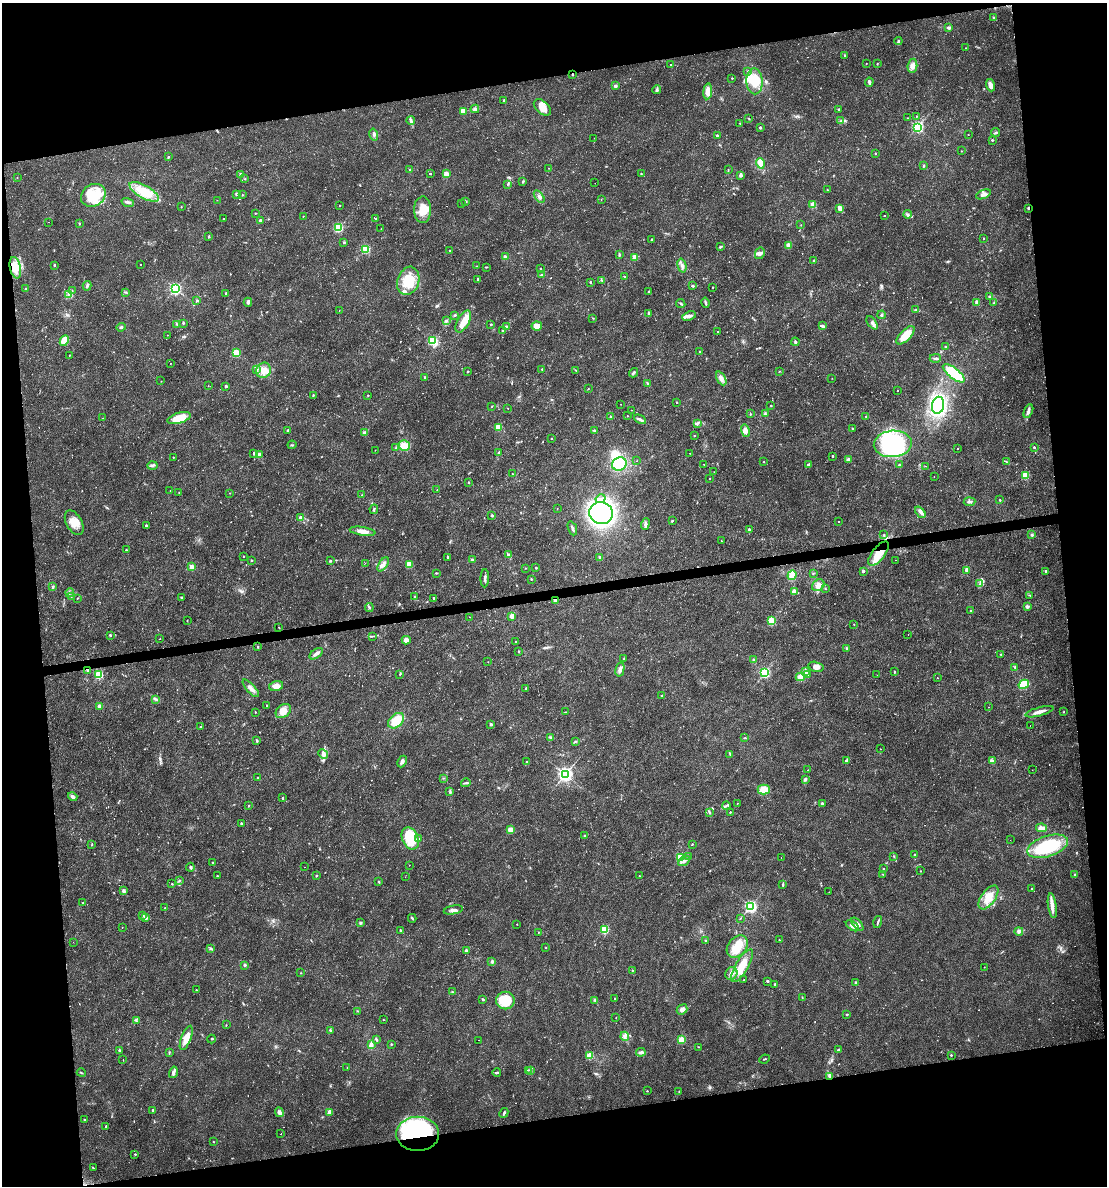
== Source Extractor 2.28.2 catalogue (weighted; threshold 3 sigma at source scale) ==
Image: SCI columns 62-4479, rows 1-4734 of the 4496 x 4734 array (HDU 1 of 3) = the unmasked area's bounding box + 8 px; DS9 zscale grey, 4 x 4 block average (1 PNG px = mean of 4 x 4 image px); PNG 1109 x 1188 px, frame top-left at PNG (2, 3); each listed source drawn as its Kron ellipse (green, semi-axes under 4 px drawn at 4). Shown black and unused: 20% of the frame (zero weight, under 2 of 3 exposures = <1% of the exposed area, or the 3 px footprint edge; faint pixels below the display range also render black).
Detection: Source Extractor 2.28.2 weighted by HDU 2 'WHT'. Background 0.0169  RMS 0.0028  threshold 0.0124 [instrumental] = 3 sigma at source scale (4.5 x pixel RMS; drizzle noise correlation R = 1.50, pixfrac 1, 0.0396/0.0396 arcsec/px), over >= 5 px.
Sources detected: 739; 2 too faint to see at this stretch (4 x 4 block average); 5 inside a brighter object's white glare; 9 cosmic-ray / hot-pixel residue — neither listed nor drawn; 4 coinciding with a brighter row at this scale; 20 inside a brighter listed object's ellipse — not listed separately; of the other 699, all 500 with FLUX_AUTO >= 0.593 (the completeness limit of this list) listed and drawn (199 fainter detections not listed), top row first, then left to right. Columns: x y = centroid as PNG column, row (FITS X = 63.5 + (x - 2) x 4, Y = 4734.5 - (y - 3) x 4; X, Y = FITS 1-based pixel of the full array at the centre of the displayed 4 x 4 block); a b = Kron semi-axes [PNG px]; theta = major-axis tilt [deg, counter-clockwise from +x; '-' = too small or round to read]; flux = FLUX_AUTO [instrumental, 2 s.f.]
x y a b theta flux
994 18 2 2 - 8.7
949 28 4 3 - 4
898 41 4 2 - 2.5
965 48 2 2 - 0.7
845 55 2 2 - 3.7
866 63 2 2 - 0.71
877 63 2 2 - 0.99
671 65 2 2 - 1.9
912 66 7 5 84 8
748 71 2 2 - 2.2
572 74 2 2 - 1.6
732 78 2 2 - 1.8
755 81 13 8 -88 34
869 82 4 2 - 3.6
991 85 6 3 -73 9.7
615 86 2 2 - 14
657 89 4 2 - 3.3
708 91 8 4 83 13
504 100 2 2 - 4.3
542 107 10 6 -43 20
475 109 4 3 - 3.6
839 109 2 2 - 2.8
463 111 2 2 - 40
916 116 2 2 - 0.98
749 118 2 2 - 0.83
907 118 2 2 - 1.2
841 120 3 2 - 1.8
411 121 4 2 - 3.2
740 123 2 2 - 0.91
760 127 2 2 - 7
917 127 2 2 - 300
995 132 4 2 - 2
374 134 6 2 -76 3.2
968 135 2 2 - 0.86
717 136 4 3 - 3.3
594 138 2 2 - 1.8
992 140 2 2 - 3.3
961 151 2 2 - 1.2
875 153 2 2 - 2.6
168 157 2 2 - 5.1
760 163 5 3 - 20
923 166 2 2 - 5.5
549 168 2 2 - 0.73
410 170 2 2 - 10
728 170 2 2 - 0.78
430 173 2 2 - 3.2
641 173 2 2 - 1.8
446 174 2 2 - 30
241 175 2 2 - 20
741 175 3 3 - 4.6
17 178 2 2 - 0.85
245 179 2 2 - 0.8
523 181 3 2 - 1.7
595 183 2 2 - 0.98
508 184 2 2 - 1.5
827 190 2 2 - 0.94
144 192 16 6 -29 53
236 194 3 2 - 2
983 194 8 3 22 7.5
93 195 13 11 35 41
242 195 2 2 - 1.2
539 196 7 3 -56 3.9
601 199 2 2 - 0.79
217 200 2 2 - 0.71
466 201 2 2 - 2
128 202 6 3 -16 3.9
461 203 2 2 - 1.2
340 205 2 2 - 1.9
813 205 2 2 - 60
181 207 2 2 - 0.68
840 208 2 2 - 37
1029 208 2 2 - 2.8
422 210 13 8 89 26
255 213 2 2 - 0.87
907 214 4 2 - 2.1
303 216 2 2 - 0.96
885 216 2 2 - 1.3
223 219 2 2 - 1.9
376 219 2 2 - 4.3
260 221 2 2 - 10
48 222 2 2 - 0.81
79 224 2 2 - 1.9
801 225 2 2 - 0.61
338 228 2 2 - 150
381 229 2 2 - 0.89
209 237 2 2 - 5.2
652 239 2 2 - 4
984 239 2 2 - 1.4
344 242 2 2 - 6.3
788 245 2 2 - 25
721 247 4 2 - 2
366 249 2 2 - 110
450 250 2 2 - 1.6
760 253 6 4 63 6.1
619 255 4 2 - 2.1
505 257 2 2 - 14
634 257 2 2 - 33
814 260 2 2 - 3.2
140 264 2 2 - 0.95
54 265 2 2 - 3.6
682 265 7 3 -75 5.6
476 266 2 2 - 0.74
486 267 3 2 - 1
15 268 11 5 -78 17
540 269 2 2 - 3
541 274 3 2 - 1.4
625 277 2 2 - 1.8
478 279 2 2 - 5.4
408 281 14 10 71 51
602 281 2 2 - 0.77
590 283 2 2 - 0.74
87 286 5 3 - 3
692 286 3 2 - 2.5
713 287 2 2 - 1.9
26 289 2 2 - 3.7
175 289 2 2 - 290
72 290 2 2 - 0.6
649 291 2 2 - 2.8
125 292 2 2 - 1.2
226 293 2 2 - 4.6
68 294 3 2 - 1
989 296 2 2 - 3.2
197 300 2 2 - 6.5
248 302 4 4 - 4.4
977 302 2 2 - 24
681 303 5 2 - 2.1
706 303 5 2 - 2.4
994 303 2 2 - 1.5
339 310 2 2 - 1
916 310 4 2 - 1.8
649 313 3 2 - 2.2
455 315 3 2 - 1.7
881 315 4 3 - 2.5
689 316 7 3 19 7.3
593 318 2 2 - 0.83
446 321 3 3 - 2.6
463 321 12 6 61 20
183 323 2 2 - 1.2
872 323 7 3 -51 5.2
177 324 4 2 - 1.9
491 324 2 2 - 4.1
537 326 5 4 - 11
822 326 4 2 - 4.4
121 327 4 2 - 2.3
506 327 2 2 - 7.7
503 330 2 2 - 1.1
718 332 2 2 - 1.3
167 335 2 2 - 0.64
906 335 12 5 45 31
64 341 6 4 63 36
433 341 2 2 - 180
795 342 4 3 - 2.8
946 347 2 2 - 0.97
700 352 2 2 - 1.8
236 353 2 2 - 110
69 355 2 2 - 0.95
935 358 5 2 - 2.3
170 363 2 2 - 0.95
542 369 3 2 - 1.3
256 370 2 2 - 1.1
264 370 8 7 - 16
575 370 2 2 - 0.66
468 371 2 2 - 3.8
779 371 2 2 - 1
633 373 5 2 - 2.4
954 373 13 5 -38 65
425 377 2 2 - 3.8
721 378 7 4 -62 7.3
832 378 2 2 - 0.66
161 381 2 2 - 0.76
648 384 4 2 - 1.9
208 386 2 2 - 0.66
226 386 2 2 - 9.2
588 389 2 2 - 0.85
898 391 2 2 - 0.98
313 395 2 2 - 0.95
368 395 2 2 - 2.1
677 402 2 2 - 1.8
621 404 2 2 - 0.61
771 405 2 2 - 1.8
938 405 8 6 77 180
492 406 2 2 - 0.8
508 408 2 2 - 0.73
631 410 2 2 - 0.9
1028 411 7 3 66 5.7
750 413 3 2 - 1.2
765 414 4 2 - 2.1
627 416 2 2 - 0.89
866 416 2 2 - 2.9
610 417 3 2 - 1.2
103 418 2 2 - 0.61
179 418 12 5 16 36
640 419 6 2 -27 4.3
697 423 2 2 - 1.9
498 427 2 2 - 62
852 428 2 2 - 4.7
288 430 2 2 - 2.4
595 431 2 2 - 1.4
745 431 6 4 -77 6.3
365 433 3 3 - 4.7
694 436 2 2 - 2
551 438 2 2 - 1.7
893 444 19 13 4 240
292 445 4 2 - 1.3
404 446 6 5 - 17
1034 447 2 2 - 3.4
396 448 2 2 - 0.94
957 448 2 2 - 0.64
375 450 2 2 - 0.81
499 452 3 2 - 1.5
254 453 3 2 - 2.9
690 453 2 2 - 1.6
260 454 3 3 - 6.6
833 456 2 2 - 3.9
173 457 2 2 - 2
848 459 3 3 - 3.2
637 461 2 2 - 0.88
764 462 2 2 - 0.82
1007 462 4 2 - 1.3
619 464 7 6 - 60
704 464 2 2 - 2.8
152 465 5 3 - 3.7
809 465 3 3 - 3.4
899 465 2 2 - 2.8
926 466 2 2 - 1.1
714 472 2 2 - 0.68
512 474 2 2 - 1.3
1025 475 2 2 - 80
934 477 2 2 - 0.62
710 478 2 2 - 6.1
469 482 2 2 - 5.9
437 490 2 2 - 1.3
170 491 2 2 - 1.3
179 493 2 2 - 0.65
230 493 2 2 - 0.64
362 495 2 2 - 0.6
600 499 5 2 - 3.4
1000 500 2 2 - 2.1
969 502 6 3 5 3.7
557 508 2 2 - 0.8
374 509 5 2 - 2.4
920 512 6 3 -50 4.7
601 513 12 11 - 350
492 515 2 2 - 6.3
301 518 2 2 - 21
672 521 2 2 - 3.2
838 521 2 2 - 1.5
74 523 13 8 -60 22
645 524 6 3 69 3.4
146 525 2 2 - 3.2
572 528 7 2 -69 4.1
749 529 3 2 - 3.3
363 531 13 4 -9 13
884 535 2 2 - 2.2
1032 535 2 2 - 3.6
721 541 2 2 - 1.1
126 550 2 2 - 3
508 554 2 2 - 1.5
878 554 14 6 53 34
243 556 2 2 - 1.8
448 557 4 2 - 1.9
600 558 2 2 - 13
251 560 2 2 - 1.2
472 560 2 2 - 9
896 560 2 2 - 0.64
330 561 2 2 - 1.8
365 563 2 2 - 1.1
383 564 8 3 56 7.1
409 564 2 2 - 64
192 567 2 2 - 39
526 568 2 2 - 0.94
536 568 2 2 - 4
967 570 2 2 - 26
863 571 2 2 - 8.3
1046 571 2 2 - 5.3
436 573 3 2 - 1.5
813 573 2 2 - 0.71
792 575 5 4 - 16
485 578 9 2 88 4.8
531 579 2 2 - 2.8
980 584 3 2 - 2.5
818 585 7 5 36 8.3
53 587 3 2 - 2.3
825 589 2 2 - 0.8
794 592 2 2 - 36
70 593 4 3 - 3.1
71 596 2 2 - 1.5
1030 596 4 2 - 0.68
182 597 4 2 - 2.3
414 597 3 2 - 1.8
77 598 2 2 - 0.67
433 598 2 2 - 3.4
555 600 2 2 - 11
1027 607 2 2 - 13
369 608 4 2 - 2.3
971 611 2 2 - 2.7
512 616 2 2 - 30
470 617 2 2 - 0.6
187 621 2 2 - 1
771 621 2 2 - 130
854 624 2 2 - 1.2
279 627 2 2 - 0.67
908 634 2 2 - 0.6
110 635 2 2 - 2.1
372 636 3 2 - 1.1
160 639 2 2 - 0.83
406 640 4 4 - 9.8
516 642 2 2 - 1.7
258 647 2 2 - 3.5
847 648 2 2 - 6
519 651 2 2 - 1.1
316 654 8 3 36 7.2
1001 654 2 2 - 1.5
624 659 2 2 - 0.65
754 660 2 2 - 7.5
488 662 2 2 - 0.6
816 667 8 5 -14 9.3
1015 667 3 2 - 1.6
620 669 7 4 76 6.8
88 670 2 2 - 2.8
805 671 2 2 - 28
895 672 2 2 - 3.1
765 673 2 2 - 240
400 674 2 2 - 1
808 674 3 2 - 1.3
99 675 2 2 - 99
877 675 2 2 - 1.2
800 677 4 3 - 14
937 678 2 2 - 1.2
1024 684 5 3 - 44
276 686 7 4 14 12
251 688 11 4 -48 9.5
526 688 3 2 - 1.4
662 696 2 2 - 1.8
156 699 2 2 - 1.5
267 705 2 2 - 2.2
100 706 2 2 - 22
988 707 2 2 - 0.6
283 711 8 6 41 18
255 712 2 2 - 1
565 712 3 2 - 0.98
1039 712 14 3 15 11
1063 712 2 2 - 0.8
396 721 9 6 43 35
491 724 2 2 - 9.3
1030 726 2 2 - 0.95
200 727 2 2 - 1.5
550 737 3 2 - 1.8
744 738 3 2 - 0.95
257 741 3 2 - 3.1
575 742 2 2 - 1.3
880 749 2 2 - 0.73
323 754 5 3 - 4.7
730 754 4 2 - 1.6
847 760 4 2 - 5.4
992 761 4 3 - 3.6
402 762 6 3 63 5.5
526 762 2 2 - 1.1
808 770 2 2 - 1.5
1032 770 2 2 - 0.93
565 774 3 3 - 570
258 778 2 2 - 1.8
444 778 2 2 - 0.79
805 779 4 3 - 3.3
466 783 5 2 - 2.2
764 790 6 5 - 23
450 791 2 2 - 0.71
73 797 5 2 - 5.4
282 798 2 2 - 4.2
737 803 2 2 - 0.66
822 803 3 2 - 1.7
726 805 4 2 - 1.9
248 806 2 2 - 3.7
709 812 4 2 - 2.5
730 812 2 2 - 2.3
241 824 2 2 - 3.3
1041 828 5 3 - 8.5
510 830 2 2 - 58
585 836 3 2 - 1.2
419 838 2 2 - 1
410 839 11 8 -65 59
1010 840 2 2 - 0.99
692 844 2 2 - 1.7
92 845 2 2 - 0.62
1048 846 21 10 18 110
915 854 3 2 - 1.3
689 856 3 2 - 1.2
894 856 2 2 - 1.1
680 858 2 2 - 150
781 858 2 2 - 1.7
684 861 6 3 32 5
212 863 2 2 - 1.1
409 865 2 2 - 0.71
190 867 4 2 - 2.8
304 867 2 2 - 0.8
884 869 2 2 - 0.82
920 871 2 2 - 0.74
883 874 3 2 - 0.84
1075 874 2 2 - 3.6
217 876 2 2 - 1.3
316 876 2 2 - 2.7
639 876 2 2 - 1.6
405 877 2 2 - 0.59
179 880 3 2 - 1.4
379 882 3 2 - 1.3
172 884 2 2 - 1.9
783 884 4 2 - 2
1032 888 2 2 - 2.3
124 891 2 2 - 16
829 892 2 2 - 0.87
988 897 14 7 54 24
83 903 3 2 - 1.2
750 906 2 2 - 360
1052 906 12 3 -82 11
164 908 3 2 - 0.98
453 910 10 3 11 5.8
142 916 4 2 - 1.3
146 918 2 2 - 17
412 918 4 2 - 2.1
740 918 2 2 - 0.87
878 922 6 2 73 2.4
360 923 3 3 - 2.7
517 924 2 2 - 0.92
857 924 8 3 -48 7.2
852 926 7 3 -35 6.2
122 928 2 2 - 2.6
400 930 2 2 - 5.1
604 930 2 2 - 110
1019 931 4 3 - 4
538 932 2 2 - 0.77
705 940 2 2 - 3.4
779 940 2 2 - 2
73 942 2 2 - 1.5
737 947 12 9 50 26
546 948 2 2 - 0.71
211 949 4 2 - 3
466 950 2 2 - 7.6
492 961 3 3 - 2.6
245 965 2 2 - 7.4
742 966 18 6 60 33
984 967 2 2 - 0.61
632 970 2 2 - 0.9
301 973 2 2 - 0.7
731 974 6 6 - 9.2
744 980 2 2 - 1.4
767 981 2 2 - 5.3
856 983 2 2 - 11
775 984 2 2 - 5.5
196 990 2 2 - 1.6
452 992 3 2 - 1
615 998 2 2 - 3
802 998 4 2 - 1.5
483 999 3 2 - 1.6
595 1000 3 2 - 1.5
505 1001 9 9 - 59
682 1009 6 4 40 7.2
357 1011 2 2 - 0.69
847 1015 2 2 - 3
616 1017 2 2 - 0.61
383 1020 2 2 - 1.7
136 1021 2 2 - 1.3
226 1025 2 2 - 0.76
330 1030 2 2 - 3
625 1036 4 4 - 4.8
186 1038 13 5 69 15
211 1039 4 2 - 1.3
376 1040 3 2 - 2.1
479 1040 2 2 - 1.3
681 1040 2 2 - 68
371 1044 4 3 - 5.4
391 1044 2 2 - 1.7
698 1047 2 2 - 0.81
838 1050 3 2 - 2
120 1051 2 2 - 15
641 1052 5 3 - 4.5
169 1053 2 2 - 0.76
951 1055 2 2 - 2.6
589 1056 2 2 - 62
764 1059 5 2 - 1.2
123 1060 2 2 - 1
347 1068 2 2 - 0.68
528 1070 2 2 - 0.94
530 1070 3 2 - 1.6
173 1072 6 4 74 4.4
497 1072 4 2 - 1.9
81 1073 4 2 - 1.5
830 1076 4 3 - 3.8
647 1091 2 2 - 1.6
679 1091 2 2 - 0.86
153 1110 2 2 - 4.5
279 1112 5 3 - 6.3
330 1112 2 2 - 30
504 1113 5 2 - 2.6
84 1120 2 2 - 2.9
106 1126 3 2 - 1.2
281 1134 2 2 - 1.8
418 1134 21 17 0 230
213 1142 2 2 - 0.73
135 1154 2 2 - 2.3
93 1168 2 2 - 0.93
Overlapping masked pixels (flux is a lower limit): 7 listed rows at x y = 572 74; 1029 208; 878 554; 555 600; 88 670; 830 1076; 418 1134
Diffuse or blended objects may show on this block-average render without a row.